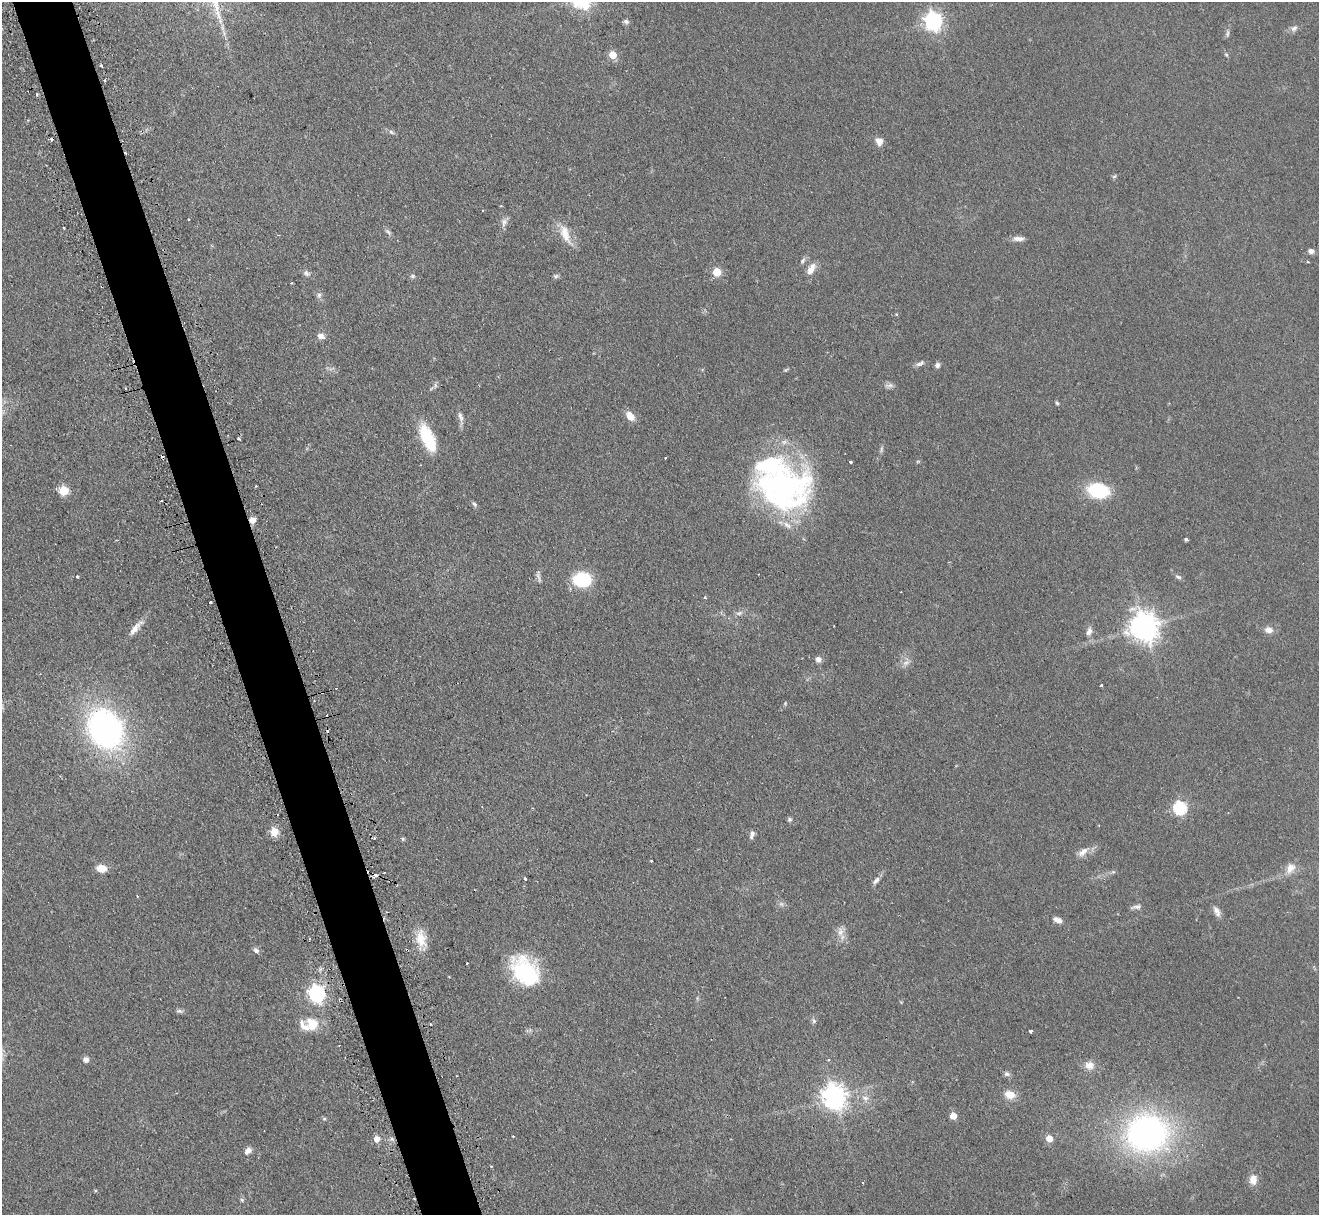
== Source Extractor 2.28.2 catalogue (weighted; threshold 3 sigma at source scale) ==
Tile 11 of 4 x 4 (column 3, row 3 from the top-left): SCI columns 2671-3987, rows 1384-2596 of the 5340 x 5316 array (HDU 1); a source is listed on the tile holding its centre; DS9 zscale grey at full resolution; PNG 1321 x 1217 px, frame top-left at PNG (2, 2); no overlay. Shown black and unused: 5% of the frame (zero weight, under 2 of 3 exposures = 4% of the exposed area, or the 3 px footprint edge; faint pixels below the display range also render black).
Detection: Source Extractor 2.28.2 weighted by HDU 2 'WHT'; one run over the whole footprint, this tile lists its part. Background 0.0738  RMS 0.0062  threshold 0.0277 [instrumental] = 3 sigma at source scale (4.5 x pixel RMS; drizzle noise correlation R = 1.50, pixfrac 1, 0.05/0.05 arcsec/px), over >= 5 px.
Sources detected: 129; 2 too faint to see at this stretch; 2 inside a brighter object's white glare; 16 cosmic-ray / hot-pixel residue — not listed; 3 inside a brighter listed object's ellipse — not listed separately; the other 106 listed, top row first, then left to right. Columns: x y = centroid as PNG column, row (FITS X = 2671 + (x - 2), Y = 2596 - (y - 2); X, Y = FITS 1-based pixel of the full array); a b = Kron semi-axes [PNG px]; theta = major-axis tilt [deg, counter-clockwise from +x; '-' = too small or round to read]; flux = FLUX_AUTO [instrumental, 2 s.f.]
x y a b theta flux
626 21 7 6 - 1.7
933 21 7 7 - 260
1294 28 10 7 35 2.4
1227 33 11 5 84 1.6
612 55 5 5 - 14
1226 55 5 4 - 0.81
101 65 3 3 - 1
105 80 3 2 - 0.92
391 132 8 5 -36 1.4
879 141 9 8 - 4.3
1114 176 7 5 30 0.93
504 222 13 7 78 3
64 228 3 3 - 1.3
388 231 10 5 -41 1.5
565 234 30 11 -66 11
1018 239 15 6 0 3.5
1311 251 7 6 - 2.4
803 261 10 5 57 1.6
811 269 15 8 60 5.6
717 272 5 5 - 19
306 273 10 7 -34 2.2
413 276 7 5 -16 1.2
556 276 7 5 -13 1.2
319 295 8 6 74 1.9
896 314 4 4 - 0.62
321 336 9 7 -17 3.1
920 363 13 5 21 2.2
937 365 6 6 - 1.9
786 370 6 5 - 0.82
435 385 7 4 -72 1.1
890 385 12 6 9 2.2
1057 403 5 4 - 0.92
630 416 12 8 -49 6.3
461 417 19 6 -78 3.3
427 437 27 15 -66 26
238 439 3 3 - 1.5
918 461 6 3 19 0.66
850 462 3 3 - 4.8
784 485 66 44 -15 160
256 486 3 2 - 0.69
64 490 6 6 - 27
1098 491 19 13 -8 39
474 504 8 5 -49 1.3
252 520 5 5 - 5.9
1186 539 4 3 - 1.1
77 576 3 3 - 1.2
538 576 17 5 -79 2.1
1178 577 9 5 -24 1.4
582 579 15 12 0 35
705 597 4 3 - 0.95
210 602 3 3 - 2
739 613 10 5 15 2.1
1144 627 9 9 - 840
136 628 27 8 49 6
1269 630 10 8 -9 4.2
1089 631 12 7 70 3
818 659 7 6 - 2.9
906 663 12 6 25 3
1101 685 3 3 - 2.5
314 701 3 2 - 0.46
785 703 5 5 - 0.79
105 729 33 27 -57 190
1180 807 6 6 - 91
790 819 6 6 - 1.1
274 832 10 8 -86 7.1
752 834 10 5 77 2.5
403 839 5 4 - 0.79
1083 852 17 9 42 4.8
651 861 3 2 - 0.54
101 868 9 7 -7 8.4
1290 868 15 11 62 5.9
1113 872 7 4 17 0.97
525 879 3 3 - 3.8
876 880 12 6 47 2.6
137 896 3 3 - 0.57
1136 907 14 5 10 2.1
1217 911 14 7 -64 3.4
1057 920 11 7 -21 3.5
840 932 14 9 -83 4.8
310 939 3 2 - 0.62
421 939 24 13 -78 12
256 950 8 6 -32 2
407 950 4 2 - 0.56
467 963 2 2 - 0.59
525 971 38 27 -50 48
317 993 7 7 - 210
179 1011 9 5 -9 1.5
814 1021 7 6 - 1.4
312 1024 19 16 -50 12
1031 1031 3 3 - 1.7
86 1059 7 6 - 2.4
1089 1065 13 11 0 5.6
1007 1074 8 7 - 1.7
1010 1095 13 10 -14 6.9
834 1097 8 8 - 590
865 1098 10 7 -16 3.2
953 1115 5 5 - 8.8
324 1119 6 4 0 0.79
1147 1133 37 33 1 200
1049 1138 6 5 - 7.9
376 1139 5 5 - 6.2
392 1139 7 4 -19 1.3
248 1151 10 7 46 3.2
1253 1180 12 9 85 5.7
95 1191 5 3 - 0.66
242 1200 6 4 -46 0.97
Overlapping masked pixels (flux is a lower limit): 2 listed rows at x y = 252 520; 407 950